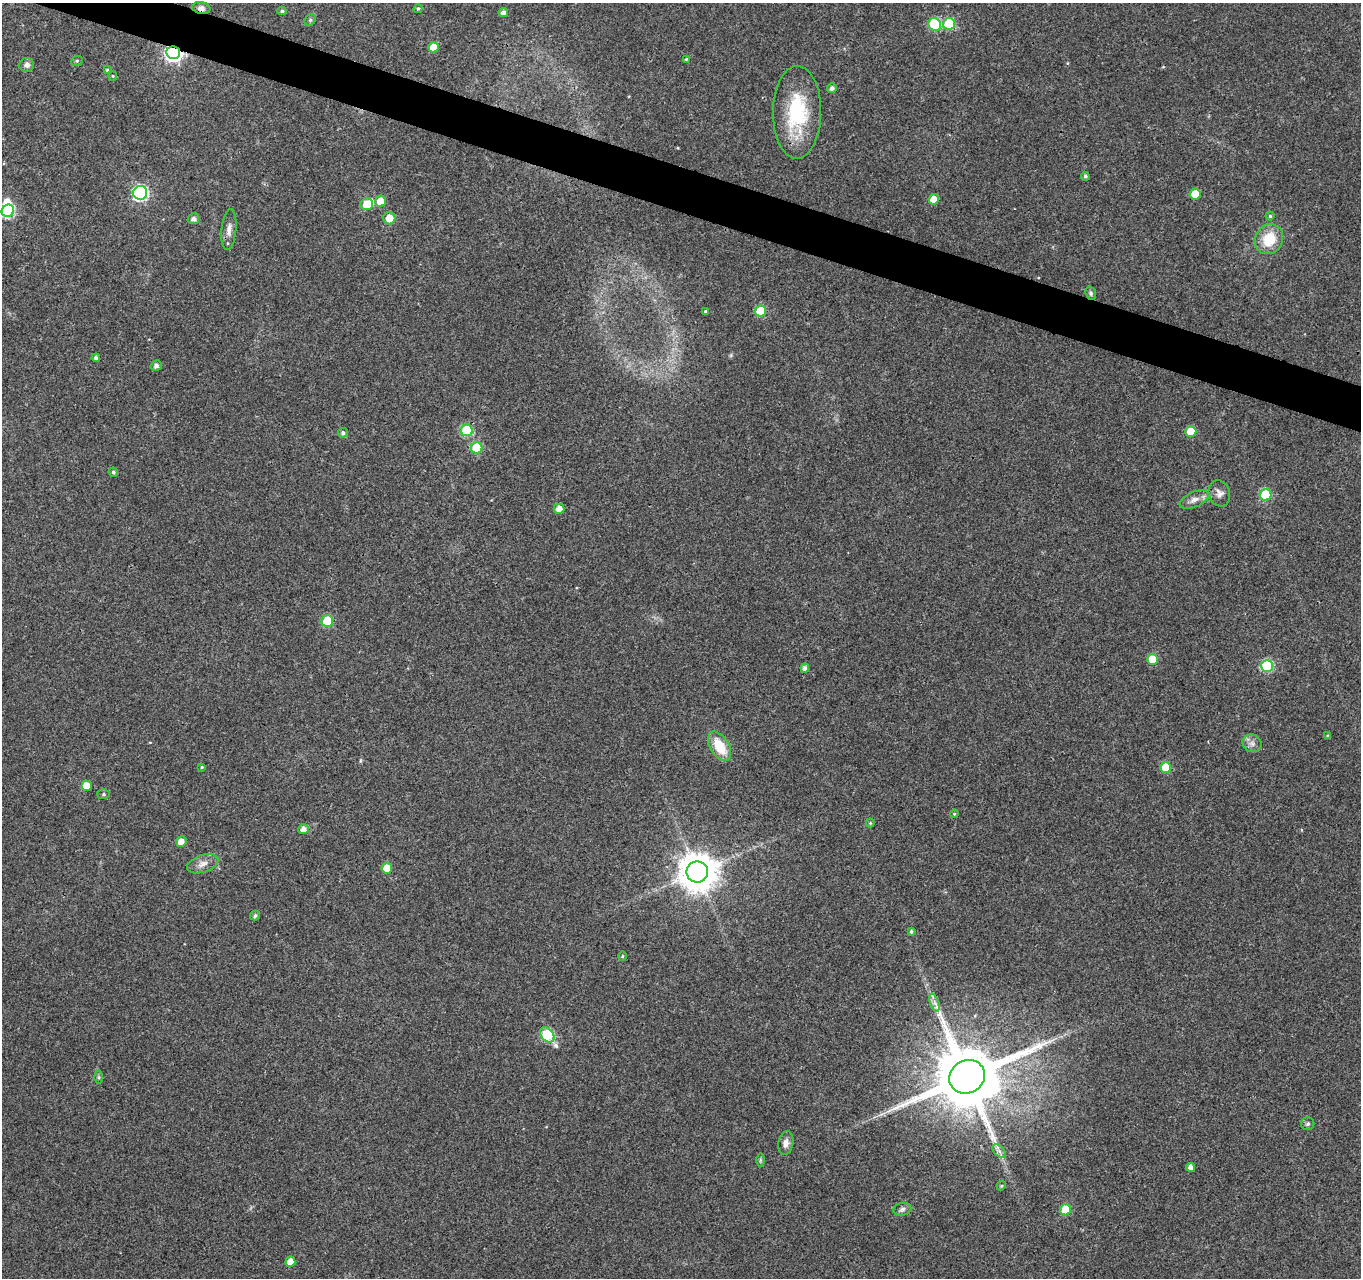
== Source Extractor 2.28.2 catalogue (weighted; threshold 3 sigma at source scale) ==
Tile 11 of 4 x 4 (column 3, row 3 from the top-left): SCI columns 2721-4079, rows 1492-2767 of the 5450 x 5597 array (HDU 1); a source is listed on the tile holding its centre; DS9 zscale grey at full resolution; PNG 1363 x 1280 px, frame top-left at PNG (2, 3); each listed source drawn as its Kron ellipse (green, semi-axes under 4 px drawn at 4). Shown black and unused: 3% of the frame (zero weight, under 3 of 4 exposures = <1% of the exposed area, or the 3 px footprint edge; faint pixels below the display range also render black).
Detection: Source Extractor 2.28.2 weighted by HDU 2 'WHT'; one run over the whole footprint, this tile lists its part. Background 0.0376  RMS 0.0033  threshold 0.015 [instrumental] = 3 sigma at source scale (4.5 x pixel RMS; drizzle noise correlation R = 1.50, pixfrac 1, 0.0396/0.0396 arcsec/px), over >= 5 px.
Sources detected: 78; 1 inside a brighter object's white glare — neither listed nor drawn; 1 inside a brighter listed object's ellipse — not listed separately; the other 76 listed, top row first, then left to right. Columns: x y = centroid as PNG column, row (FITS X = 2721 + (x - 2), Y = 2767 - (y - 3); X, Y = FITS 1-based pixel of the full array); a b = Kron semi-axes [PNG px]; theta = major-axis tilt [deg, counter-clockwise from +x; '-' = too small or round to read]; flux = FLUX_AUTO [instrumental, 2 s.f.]
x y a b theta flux
201 8 9 6 -10 1.5
418 9 4 4 - 0.46
282 11 4 4 - 0.61
503 13 4 4 - 1.8
310 20 6 5 - 0.58
935 24 7 6 - 21
949 24 6 6 - 18
433 47 5 5 - 5.5
173 53 7 6 - 120
686 59 4 3 - 0.37
77 61 6 5 - 0.58
27 65 7 7 - 1.4
107 70 4 4 - 0.42
113 76 4 4 - 0.36
832 88 5 5 - 1
797 112 46 24 89 24
1085 176 4 4 - 0.61
140 193 7 7 - 63
1195 194 5 5 - 7
934 199 5 5 - 4.4
380 201 5 5 - 5.7
367 204 6 6 - 7.2
8 211 6 6 - 37
1270 216 4 4 - 0.39
389 218 6 6 - 4.6
193 219 6 5 - 1.3
229 229 20 7 85 2.4
1269 239 15 13 58 9
1091 293 7 5 -71 0.63
705 311 4 4 - 0.55
761 311 5 5 - 15
96 358 4 4 - 0.93
156 366 6 5 - 1.2
467 430 6 6 - 22
1191 431 5 5 - 6.8
343 433 5 5 - 0.81
477 448 6 5 - 13
113 472 5 4 - 0.73
1219 493 13 10 -72 2
1265 495 6 6 - 18
1194 499 15 7 23 2.2
559 509 5 5 - 2.5
327 621 6 6 - 17
1152 659 5 5 - 8.8
1267 666 6 6 - 25
805 668 4 4 - 1.1
1328 736 4 4 - 0.59
1252 743 10 8 -32 1.6
720 746 16 9 -58 9.1
202 767 4 3 - 0.37
1166 767 5 5 - 8.2
86 785 5 5 - 3.8
103 794 6 5 - 0.53
954 814 4 3 - 0.35
870 823 4 4 - 0.3
303 829 5 5 - 2
181 841 5 5 - 2.7
203 864 16 8 19 2.3
387 868 5 5 - 5.8
697 872 10 10 - 800
255 916 5 5 - 0.79
911 931 4 4 - 0.63
622 956 4 4 - 0.36
935 1003 9 4 -71 1.3
547 1035 9 6 -51 22
99 1077 6 4 -90 0.52
967 1077 18 16 29 3500
1308 1124 6 6 - 0.82
786 1143 12 7 79 1.9
999 1151 8 5 -45 1.1
760 1160 7 4 90 0.55
1190 1167 4 4 - 1.7
1001 1186 5 3 - 0.36
902 1209 9 6 13 1.1
1066 1210 5 5 - 9.9
290 1262 5 5 - 4
Overlapping masked pixels (flux is a lower limit): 2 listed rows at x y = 201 8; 173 53